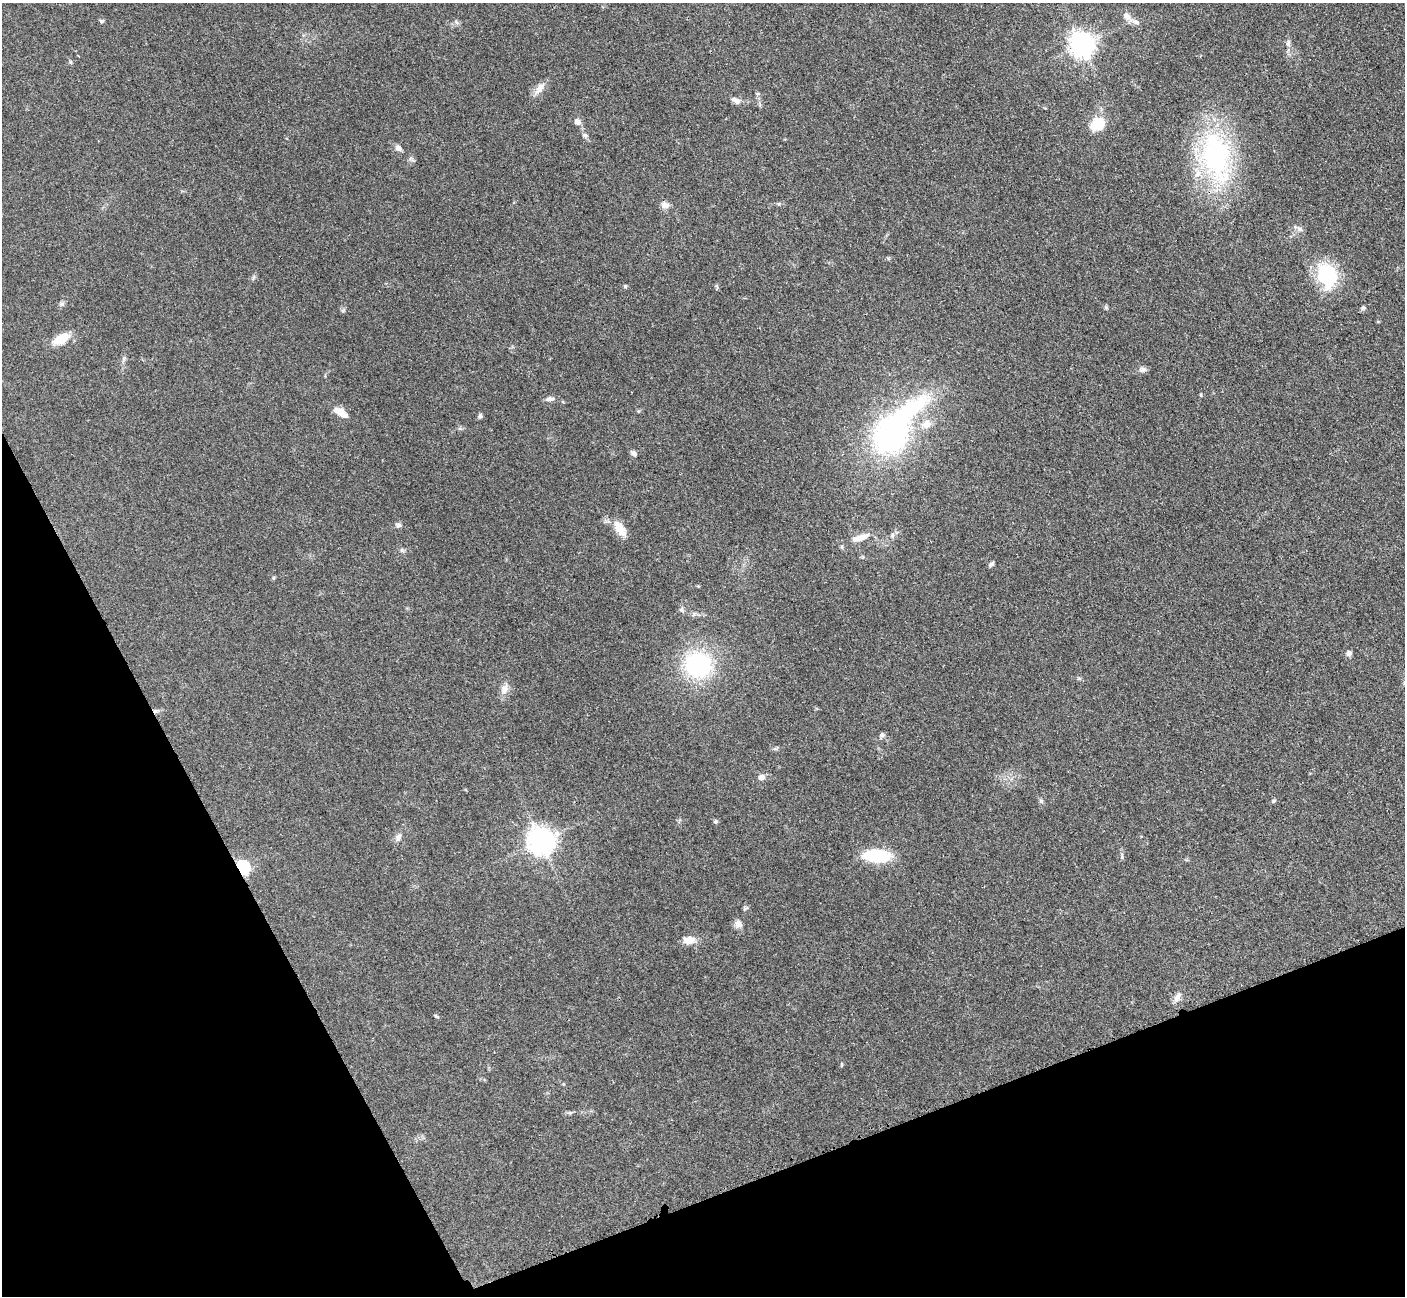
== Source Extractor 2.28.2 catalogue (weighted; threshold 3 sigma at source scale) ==
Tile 14 of 4 x 4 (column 2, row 4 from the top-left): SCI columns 1421-2823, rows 298-1591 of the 5647 x 5638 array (HDU 1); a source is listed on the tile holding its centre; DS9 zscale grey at full resolution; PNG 1407 x 1298 px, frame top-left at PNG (2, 3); no overlay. Shown black and unused: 21% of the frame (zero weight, under 3 of 4 exposures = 2% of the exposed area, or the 3 px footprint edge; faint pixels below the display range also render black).
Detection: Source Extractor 2.28.2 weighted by HDU 2 'WHT'; one run over the whole footprint, this tile lists its part. Background 0.0828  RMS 0.0058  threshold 0.0259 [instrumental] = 3 sigma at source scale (4.5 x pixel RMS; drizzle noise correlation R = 1.50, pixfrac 1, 0.05/0.05 arcsec/px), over >= 5 px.
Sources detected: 54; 1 inside a brighter object's white glare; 1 cosmic-ray / hot-pixel residue — not listed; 1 inside a brighter listed object's ellipse — not listed separately; the other 51 listed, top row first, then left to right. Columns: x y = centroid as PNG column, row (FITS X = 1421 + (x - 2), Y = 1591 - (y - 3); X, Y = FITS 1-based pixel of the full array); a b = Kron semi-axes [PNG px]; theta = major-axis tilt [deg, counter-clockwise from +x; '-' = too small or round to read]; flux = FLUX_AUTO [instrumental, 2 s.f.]
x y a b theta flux
1127 16 15 8 -42 4.1
101 21 6 5 - 0.94
1288 43 10 6 89 1.9
1082 45 9 8 - 530
539 89 19 9 56 4.6
735 100 13 7 -31 2.8
577 121 8 7 - 2.8
1098 124 13 11 30 16
585 135 6 6 - 1.3
399 148 8 6 -30 2.8
1216 156 70 40 -79 89
665 205 10 8 -7 3
1299 229 8 7 - 2.3
1326 276 27 20 -74 39
625 286 5 5 - 0.73
1363 308 7 5 13 1
61 339 22 11 28 9.5
124 358 6 5 - 1.1
1143 370 11 6 4 2
1201 395 5 3 - 0.5
550 399 12 6 3 2.3
340 412 19 9 -32 6.4
480 416 7 5 84 1.2
926 424 14 12 46 5.7
891 434 38 30 58 130
634 453 9 6 -39 1.7
398 525 8 6 -1 1.6
620 529 20 10 -56 8.9
860 538 26 8 17 7.3
402 550 7 5 -44 1.2
991 564 8 4 42 1.2
698 586 4 4 - 0.5
681 610 8 6 -53 1.4
1349 653 7 6 - 2.1
698 665 22 21 - 68
504 689 14 10 67 4.3
882 735 7 6 - 1.4
762 777 7 6 - 3
1041 801 5 5 - 1.2
1273 801 7 4 28 0.86
715 821 6 6 - 0.95
398 837 11 7 63 2.5
541 841 9 8 - 660
1122 855 10 3 -80 1.1
877 856 29 13 -2 26
243 867 7 6 - 67
738 924 10 9 - 3
689 940 16 10 0 5.5
1177 997 16 7 62 3.3
436 1016 8 3 -35 0.68
570 1113 7 4 1 0.97
Overlapping masked pixels (flux is a lower limit): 1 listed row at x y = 243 867